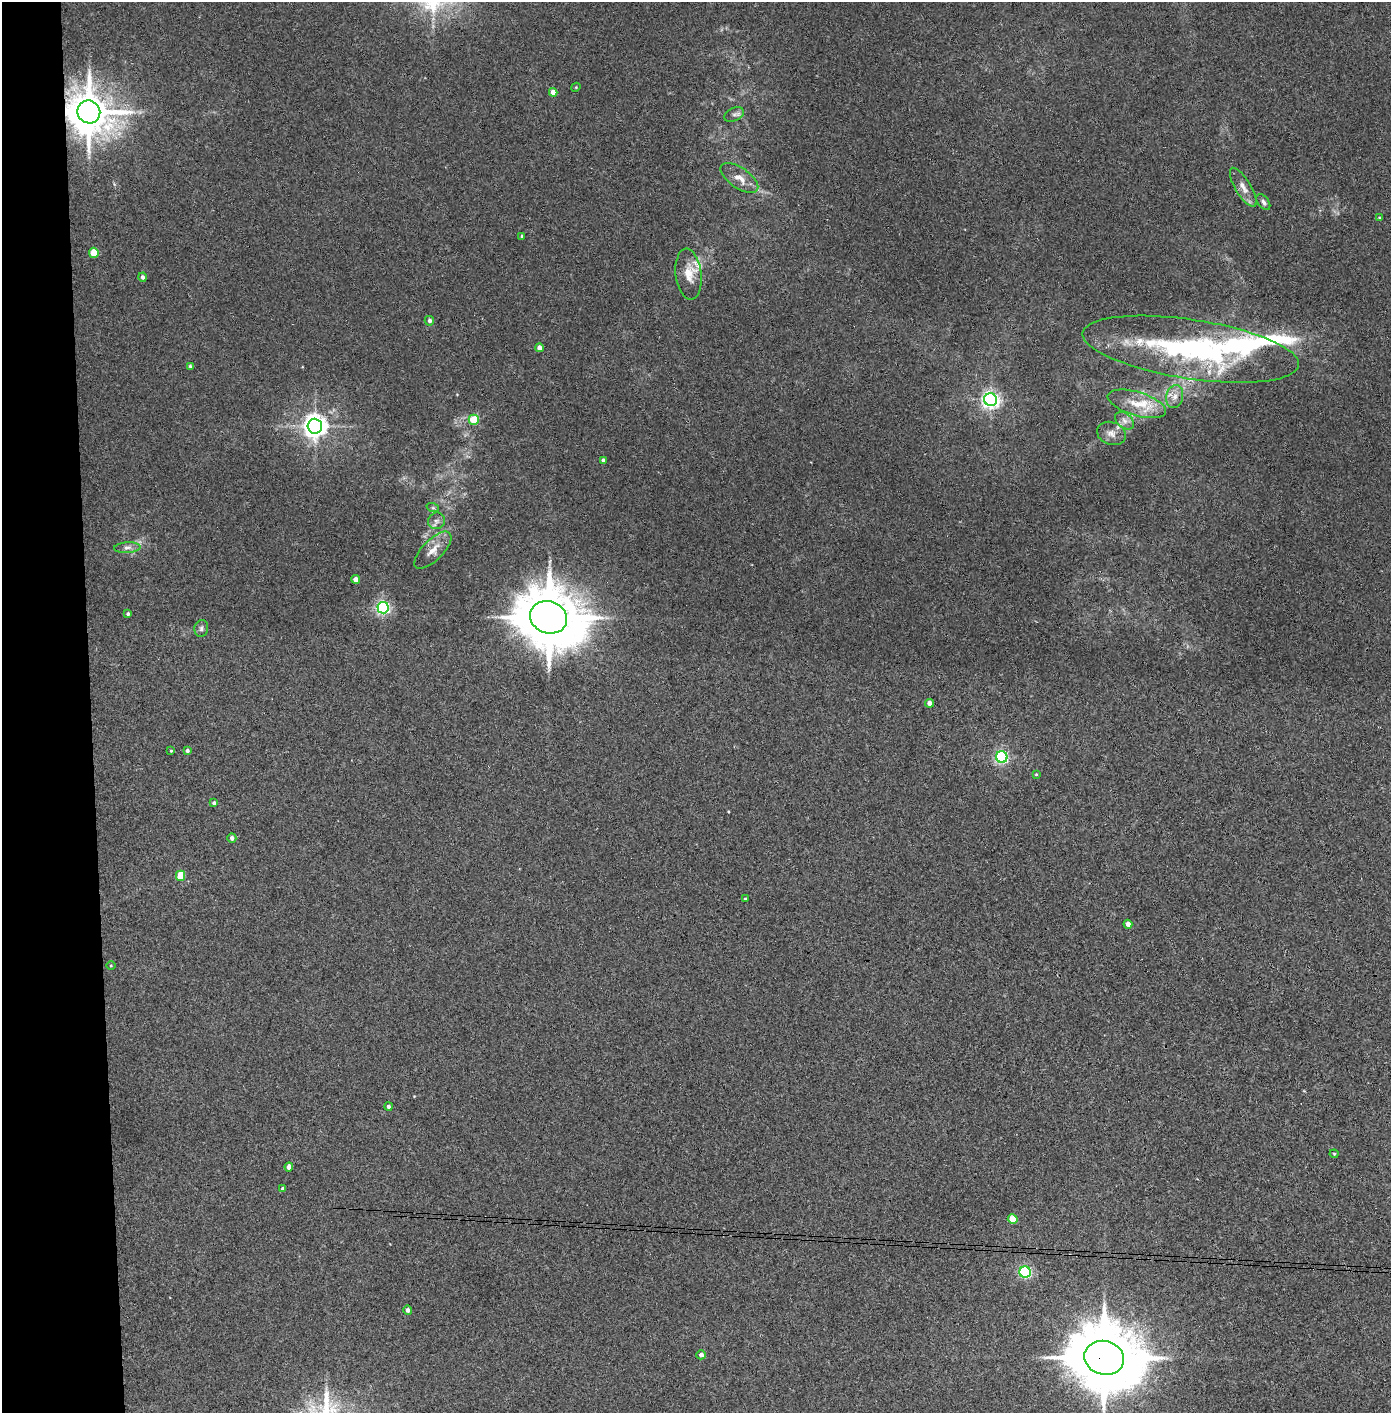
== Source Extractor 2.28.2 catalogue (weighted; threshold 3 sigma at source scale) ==
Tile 4 of 3 x 3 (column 1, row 2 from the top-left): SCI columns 80-1468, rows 1414-2824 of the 4323 x 4241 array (HDU 1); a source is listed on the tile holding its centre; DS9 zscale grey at full resolution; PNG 1393 x 1415 px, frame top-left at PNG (2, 2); each listed source drawn as its Kron ellipse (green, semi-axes under 4 px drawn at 4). Shown black and unused: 7% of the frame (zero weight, under 3 of 4 exposures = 6% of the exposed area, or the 3 px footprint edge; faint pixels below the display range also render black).
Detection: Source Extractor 2.28.2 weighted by HDU 2 'WHT'; one run over the whole footprint, this tile lists its part. Background 0.045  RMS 0.0057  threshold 0.0257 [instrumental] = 3 sigma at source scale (4.5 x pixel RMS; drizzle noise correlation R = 1.50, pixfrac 1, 0.05/0.05 arcsec/px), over >= 5 px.
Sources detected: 59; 1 inside a brighter object's white glare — neither listed nor drawn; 5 inside a brighter listed object's ellipse — not listed separately; the other 53 listed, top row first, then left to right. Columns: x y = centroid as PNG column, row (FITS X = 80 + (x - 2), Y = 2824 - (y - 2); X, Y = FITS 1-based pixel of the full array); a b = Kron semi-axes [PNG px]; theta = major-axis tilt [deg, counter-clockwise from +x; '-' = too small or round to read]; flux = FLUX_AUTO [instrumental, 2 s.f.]
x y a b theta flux
576 87 5 3 - 0.49
553 92 4 4 - 4.5
89 112 11 11 - 2100
734 115 10 6 23 1.9
739 178 22 10 -35 6.5
1243 187 22 8 -59 4.7
1263 202 9 5 -52 1.6
1379 218 3 3 - 1
522 236 3 3 - 0.9
94 253 5 4 - 13
689 274 26 13 -84 9.8
143 277 4 4 - 1.3
429 321 5 4 - 1.4
539 348 4 4 - 2.6
1191 349 109 29 -9 120
190 366 4 3 - 0.76
1175 397 11 8 77 3.9
991 400 6 6 - 220
1137 404 30 12 -17 13
474 420 5 5 - 13
1124 421 10 7 -40 3
315 426 7 7 - 490
1111 433 15 11 -19 4.3
603 460 4 3 - 1.6
433 508 6 4 -18 0.82
436 521 9 8 - 2.3
127 548 13 5 4 2.4
433 550 24 10 45 6.4
356 579 4 4 - 3.6
383 608 6 5 - 130
128 614 4 3 - 0.9
549 617 19 16 -19 4100
201 628 8 7 - 1.6
930 703 4 4 - 3.9
171 751 4 4 - 0.5
187 751 4 3 - 1.4
1002 757 6 5 - 110
1036 774 4 3 - 0.5
214 803 4 3 - 1.1
232 838 5 4 - 2.1
181 876 5 4 - 13
745 899 3 3 - 0.86
1128 924 4 4 - 3.1
111 966 4 3 - 0.49
388 1107 4 4 - 1.4
1334 1154 4 4 - 0.63
289 1167 4 4 - 2.8
282 1189 3 3 - 1
1013 1219 5 4 - 10
1025 1272 6 5 - 88
408 1310 5 4 - 1.6
701 1355 4 4 - 2.2
1104 1358 20 17 -14 5500
Overlapping masked pixels (flux is a lower limit): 2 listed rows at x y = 89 112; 1104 1358